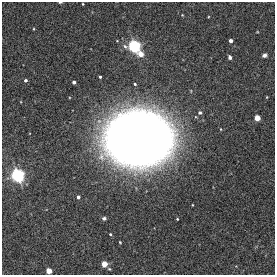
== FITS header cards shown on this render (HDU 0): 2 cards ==
NAXIS1  =                  273
NAXIS2  =                  273

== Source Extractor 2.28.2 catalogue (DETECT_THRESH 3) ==
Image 273 x 273 px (HDU 0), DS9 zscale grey, 1 PNG px = 1 image px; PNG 277 x 277 px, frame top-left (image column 1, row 273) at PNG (2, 2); no overlay
Background 2.44e-04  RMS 0.0062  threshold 0.0187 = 3 sigma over >= 5 px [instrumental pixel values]
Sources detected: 26; all 26 listed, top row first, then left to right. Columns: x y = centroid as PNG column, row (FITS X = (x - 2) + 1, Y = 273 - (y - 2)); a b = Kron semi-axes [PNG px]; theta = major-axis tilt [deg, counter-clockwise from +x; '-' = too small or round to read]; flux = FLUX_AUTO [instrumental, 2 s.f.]
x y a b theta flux
60 2 4 2 - 0.48
83 4 3 2 - 0.4
182 15 3 3 - 0.32
33 29 3 2 - 0.31
257 32 5 3 - 0.3
231 41 3 3 - 2.4
134 46 4 4 - 250
141 54 4 4 - 7.9
265 55 5 4 - 1.3
230 57 4 3 - 1.2
100 77 3 3 - 0.81
25 80 3 3 - 1.1
74 82 3 3 - 1.6
135 84 3 3 - 0.66
267 97 4 3 - 0.3
200 113 5 5 - 0.88
257 118 4 4 - 14
139 138 41 34 -1 750
17 175 4 4 - 320
78 197 4 3 - 1.3
104 218 4 4 - 0.92
177 219 3 2 - 0.4
110 234 3 3 - 0.5
120 242 3 3 - 0.35
104 264 4 4 - 13
49 271 4 4 - 12
At the frame edge (FLAGS 8, measured only in part): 2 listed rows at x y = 60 2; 49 271